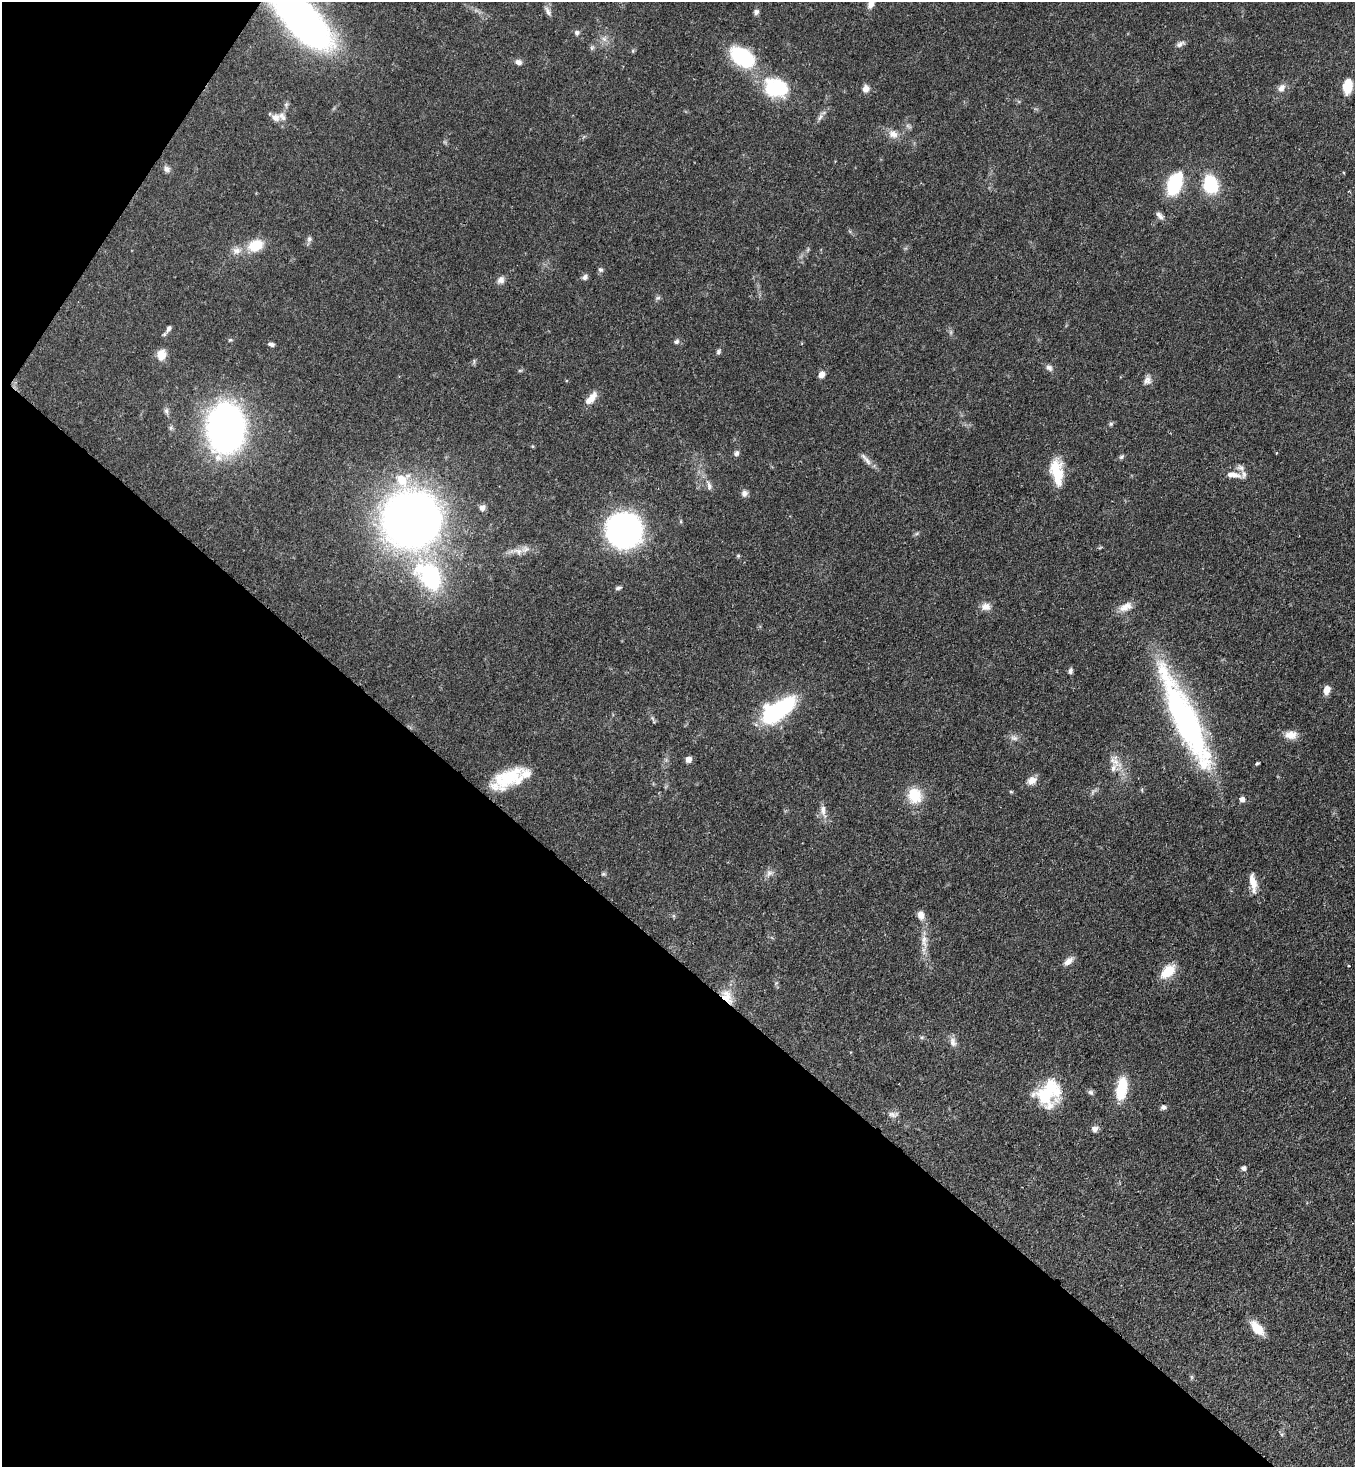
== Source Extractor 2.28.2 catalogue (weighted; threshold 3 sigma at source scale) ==
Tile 9 of 4 x 4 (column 1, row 3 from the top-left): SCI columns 364-1716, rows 1526-2990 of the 6001 x 5979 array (HDU 1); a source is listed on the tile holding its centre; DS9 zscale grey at full resolution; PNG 1357 x 1469 px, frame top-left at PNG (2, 2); no overlay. Shown black and unused: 37% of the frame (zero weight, under 3 of 4 exposures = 7% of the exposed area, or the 3 px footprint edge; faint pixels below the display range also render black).
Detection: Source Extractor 2.28.2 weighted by HDU 2 'WHT'; one run over the whole footprint, this tile lists its part. Background 0.0679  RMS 0.0035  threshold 0.0158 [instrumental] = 3 sigma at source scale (4.5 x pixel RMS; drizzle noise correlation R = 1.50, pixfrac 1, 0.05/0.05 arcsec/px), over >= 5 px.
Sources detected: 105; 2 too faint to see at this stretch — not listed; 3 inside a brighter listed object's ellipse — not listed separately; the other 100 listed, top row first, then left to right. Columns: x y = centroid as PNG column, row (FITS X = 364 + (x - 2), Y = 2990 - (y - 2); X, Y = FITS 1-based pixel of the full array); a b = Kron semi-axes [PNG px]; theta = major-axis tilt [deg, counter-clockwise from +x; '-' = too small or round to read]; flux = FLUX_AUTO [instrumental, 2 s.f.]
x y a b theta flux
871 3 13 7 65 2.7
548 11 13 6 -60 1.4
756 12 7 6 - 1.1
301 19 49 20 -49 240
577 33 7 7 - 0.98
604 39 8 6 -44 1.3
1180 44 13 6 28 1.4
592 48 7 5 69 0.74
742 57 31 19 -33 24
518 62 8 7 - 1.5
1348 86 14 8 84 8.3
775 88 27 20 -15 23
1281 88 11 8 52 2
865 89 9 8 - 2.2
286 104 7 6 - 0.78
275 117 13 10 -14 2.5
820 117 12 6 62 1.3
893 134 14 11 -38 3.1
167 169 9 7 -36 1.4
1174 184 17 10 68 33
1210 184 20 15 -77 17
1160 216 13 6 -46 1.5
309 239 9 6 72 1
256 245 19 13 21 8.5
236 251 14 10 24 2.9
600 270 7 6 - 0.8
585 277 8 6 30 1.2
501 280 10 9 - 1.8
658 298 8 5 20 0.71
168 328 10 6 70 1.2
230 340 6 4 41 0.47
676 341 7 6 - 0.92
271 344 8 5 -10 0.99
718 352 8 5 66 0.78
161 355 13 11 82 3.8
1049 368 10 7 -48 1.3
520 370 6 4 19 0.45
821 375 7 6 - 2.5
1147 380 11 9 77 1.8
591 398 18 8 50 3.8
166 411 10 6 -89 1.1
1111 424 6 5 - 0.6
226 428 33 23 89 210
532 446 5 3 - 0.3
736 453 8 6 51 1
1121 457 7 5 44 0.68
867 461 18 5 -49 2
1240 468 12 8 -17 1.9
1057 472 31 13 -82 11
1233 475 22 8 -6 3.4
709 485 15 7 -74 1.8
744 493 9 8 - 1.5
482 508 9 7 32 1.5
411 519 36 34 -74 410
624 530 24 23 - 130
917 533 7 4 20 0.57
518 551 18 8 -5 3.2
738 556 5 5 - 0.44
429 576 39 25 -52 40
618 588 10 4 14 0.79
986 606 12 10 -15 2.6
1126 607 20 10 26 3.5
1070 671 7 5 72 0.95
1327 690 9 7 72 2.9
778 710 31 14 33 50
1185 718 125 24 -65 91
654 722 5 4 - 0.37
1291 735 15 10 2 3.4
1014 738 11 7 -22 1.5
688 760 5 5 - 2.6
1114 761 26 13 -45 5.1
1257 763 5 3 - 0.46
509 778 39 18 26 17
1032 780 12 10 28 2.8
1093 791 11 5 48 1
1011 792 5 3 - 0.42
915 795 20 18 -72 9.2
1242 799 6 5 - 1.8
823 811 19 7 -79 2.6
770 873 11 8 26 1.7
603 874 6 5 - 0.56
1253 883 24 8 -80 4.4
921 915 11 8 -74 2.6
924 941 22 9 -84 4.2
1068 961 14 7 40 2.2
1349 965 3 2 - 0.26
1168 971 18 11 43 8.1
776 983 5 5 - 0.55
727 997 20 11 -58 5.4
922 1037 6 4 18 0.5
953 1042 15 8 -81 2.1
1122 1088 25 11 81 12
1091 1092 7 6 - 0.94
1048 1093 31 24 57 21
1163 1107 7 7 - 0.96
893 1114 15 7 3 1.7
1095 1129 9 8 - 1.5
1243 1168 5 5 - 1.1
1257 1328 19 9 -47 5.9
1191 1377 7 4 -89 0.52
Overlapping masked pixels (flux is a lower limit): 2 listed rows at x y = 301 19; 727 997
Isophote crosses this tile's border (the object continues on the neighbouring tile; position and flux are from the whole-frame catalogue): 2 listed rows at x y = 871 3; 301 19